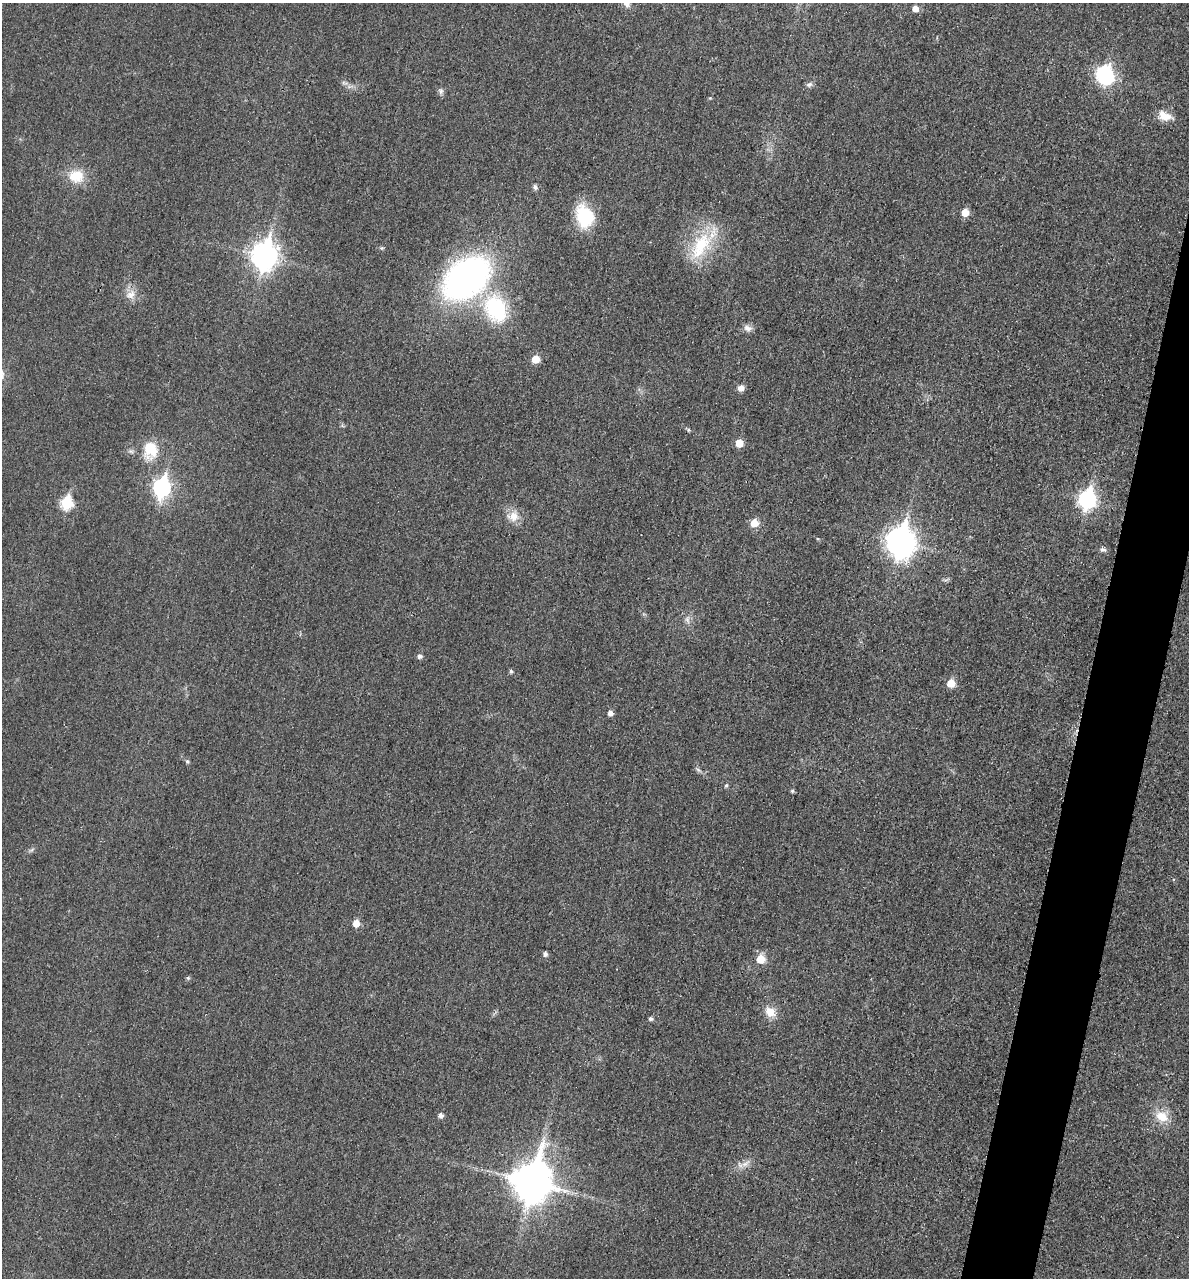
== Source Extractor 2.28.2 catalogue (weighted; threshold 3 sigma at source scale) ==
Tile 10 of 4 x 4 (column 2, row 3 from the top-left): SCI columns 1330-2516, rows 1294-2569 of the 5154 x 5142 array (HDU 1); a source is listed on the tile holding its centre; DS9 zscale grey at full resolution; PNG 1191 x 1280 px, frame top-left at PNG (2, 3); no overlay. Shown black and unused: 4% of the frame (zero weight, under 3 of 4 exposures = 2% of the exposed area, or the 3 px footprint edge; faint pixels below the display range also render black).
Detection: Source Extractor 2.28.2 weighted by HDU 2 'WHT'; one run over the whole footprint, this tile lists its part. Background 0.0179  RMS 0.0055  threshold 0.0248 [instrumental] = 3 sigma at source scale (4.5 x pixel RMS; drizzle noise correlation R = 1.50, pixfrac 1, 0.05/0.05 arcsec/px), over >= 5 px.
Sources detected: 49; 2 inside a brighter object's white glare — not listed; the other 47 listed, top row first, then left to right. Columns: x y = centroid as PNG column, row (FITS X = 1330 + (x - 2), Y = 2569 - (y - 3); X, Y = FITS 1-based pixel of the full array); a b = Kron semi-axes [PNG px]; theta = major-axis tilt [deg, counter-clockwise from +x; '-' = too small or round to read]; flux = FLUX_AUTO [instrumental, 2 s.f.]
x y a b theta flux
626 4 10 7 -49 2.6
915 9 6 5 - 4.2
1106 76 10 7 79 93
809 84 10 6 22 1.7
441 91 8 7 - 1.6
710 98 4 4 - 0.56
1165 116 19 11 -21 6.3
76 176 19 16 3 12
535 187 7 5 -63 1.4
965 213 6 6 - 8.1
584 216 27 20 -68 25
701 246 45 20 59 29
264 256 11 9 78 480
466 278 56 38 40 150
131 294 15 11 41 5.2
495 308 29 25 72 41
748 328 12 8 -12 2.8
535 359 6 5 - 11
741 388 6 6 - 3.9
688 430 6 4 -90 0.64
739 443 5 5 - 11
150 449 19 15 -85 16
162 487 9 7 78 150
1087 499 9 7 75 160
66 503 7 6 - 44
513 516 16 14 5 6.8
754 523 6 5 - 12
900 541 12 10 81 540
1103 549 8 6 -17 1.6
687 620 10 6 -79 2.3
419 656 6 5 - 1.7
511 671 5 4 - 1.2
951 683 6 6 - 11
610 713 5 5 - 2.7
187 761 6 5 - 0.96
726 786 5 4 - 0.71
792 791 5 5 - 0.78
356 923 6 5 - 7
545 954 5 5 - 1.9
760 959 6 6 - 12
188 978 6 4 -44 0.75
770 1012 13 10 -35 7.1
651 1019 5 4 - 1.4
440 1115 6 5 - 2.3
1162 1117 18 13 -32 9.8
745 1164 12 7 28 3.4
531 1182 14 12 75 1500
Isophote crosses this tile's border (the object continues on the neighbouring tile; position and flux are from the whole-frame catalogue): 1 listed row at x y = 626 4